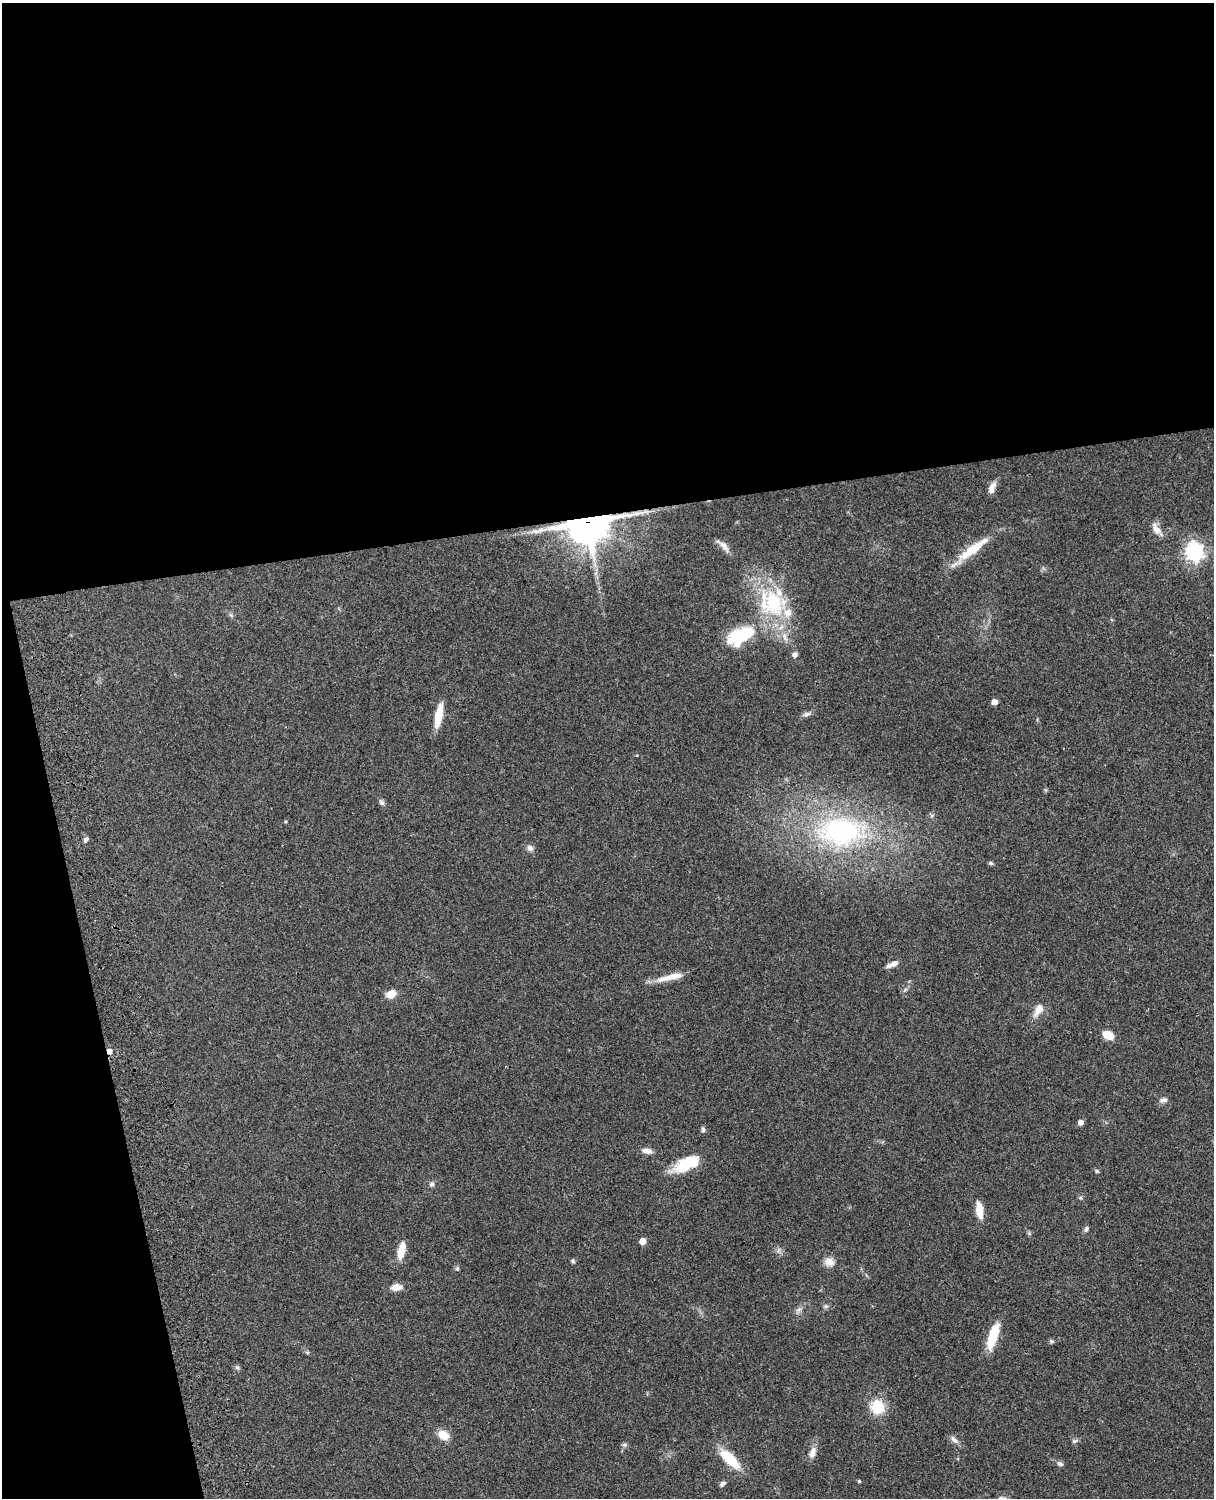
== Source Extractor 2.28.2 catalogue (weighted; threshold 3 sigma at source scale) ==
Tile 1 of 4 x 3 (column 1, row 1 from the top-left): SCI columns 122-1333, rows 3268-4763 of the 5088 x 4927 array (HDU 1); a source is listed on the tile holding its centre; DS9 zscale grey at full resolution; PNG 1216 x 1500 px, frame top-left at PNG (2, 3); no overlay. Shown black and unused: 39% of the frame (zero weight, under 3 of 4 exposures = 6% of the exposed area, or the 3 px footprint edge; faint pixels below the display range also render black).
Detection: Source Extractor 2.28.2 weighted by HDU 2 'WHT'; one run over the whole footprint, this tile lists its part. Background 0.0918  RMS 0.0062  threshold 0.0278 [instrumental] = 3 sigma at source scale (4.5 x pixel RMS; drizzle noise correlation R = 1.50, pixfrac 1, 0.05/0.05 arcsec/px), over >= 5 px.
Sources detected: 64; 1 cosmic-ray / hot-pixel residue — not listed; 5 inside a brighter listed object's ellipse — not listed separately; the other 58 listed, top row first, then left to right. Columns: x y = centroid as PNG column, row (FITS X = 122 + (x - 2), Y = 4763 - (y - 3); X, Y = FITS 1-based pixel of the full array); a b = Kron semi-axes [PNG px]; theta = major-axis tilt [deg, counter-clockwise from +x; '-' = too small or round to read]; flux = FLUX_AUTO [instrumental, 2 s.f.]
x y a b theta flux
992 488 14 7 70 4.5
587 523 14 11 12 1700
1156 529 20 8 -54 5.1
724 546 18 8 -52 4
972 550 53 10 38 19
1194 552 7 7 - 250
772 603 44 35 -50 53
231 615 7 4 -70 1
742 635 37 21 28 34
795 654 7 6 - 2
994 702 5 4 - 5
807 714 10 6 13 2.2
439 715 27 7 79 12
1046 790 6 4 -71 0.72
381 802 8 6 -43 1.6
285 821 4 4 - 0.71
840 832 68 43 -1 110
86 839 6 6 - 1.5
530 848 9 8 - 2.3
991 863 7 4 -26 1
894 963 12 6 21 3.6
670 977 35 7 13 9.4
391 994 11 8 32 6.2
1038 1010 17 9 59 6.4
1108 1035 10 7 -28 11
1163 1100 10 6 11 2.4
1080 1122 6 5 - 2.7
703 1130 7 5 -87 1.2
647 1151 14 6 -12 3.3
686 1164 33 13 25 21
1097 1171 7 4 -36 0.86
432 1184 8 6 44 1.5
979 1210 19 8 -82 8.7
1086 1229 8 5 56 1.5
1029 1233 6 4 -20 0.8
642 1241 5 5 - 7.9
779 1250 7 4 71 1.2
401 1251 20 8 78 8.5
573 1261 5 5 - 1
829 1262 13 11 -16 4.9
457 1268 6 5 - 0.97
396 1287 13 7 3 4.9
826 1306 6 5 - 1.2
799 1310 8 6 21 2
993 1336 28 9 73 19
1051 1341 6 5 - 0.94
307 1352 6 4 -19 0.86
237 1367 6 5 - 1.2
877 1407 19 18 - 14
443 1435 14 10 -31 7.2
954 1440 14 6 -43 2.6
1075 1441 9 5 13 1.5
624 1445 7 5 -20 1.2
812 1453 15 8 70 4.5
730 1459 28 11 -45 19
1060 1464 7 6 - 1.8
859 1481 4 4 - 0.74
722 1484 9 5 37 1.6
Overlapping masked pixels (flux is a lower limit): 1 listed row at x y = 587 523